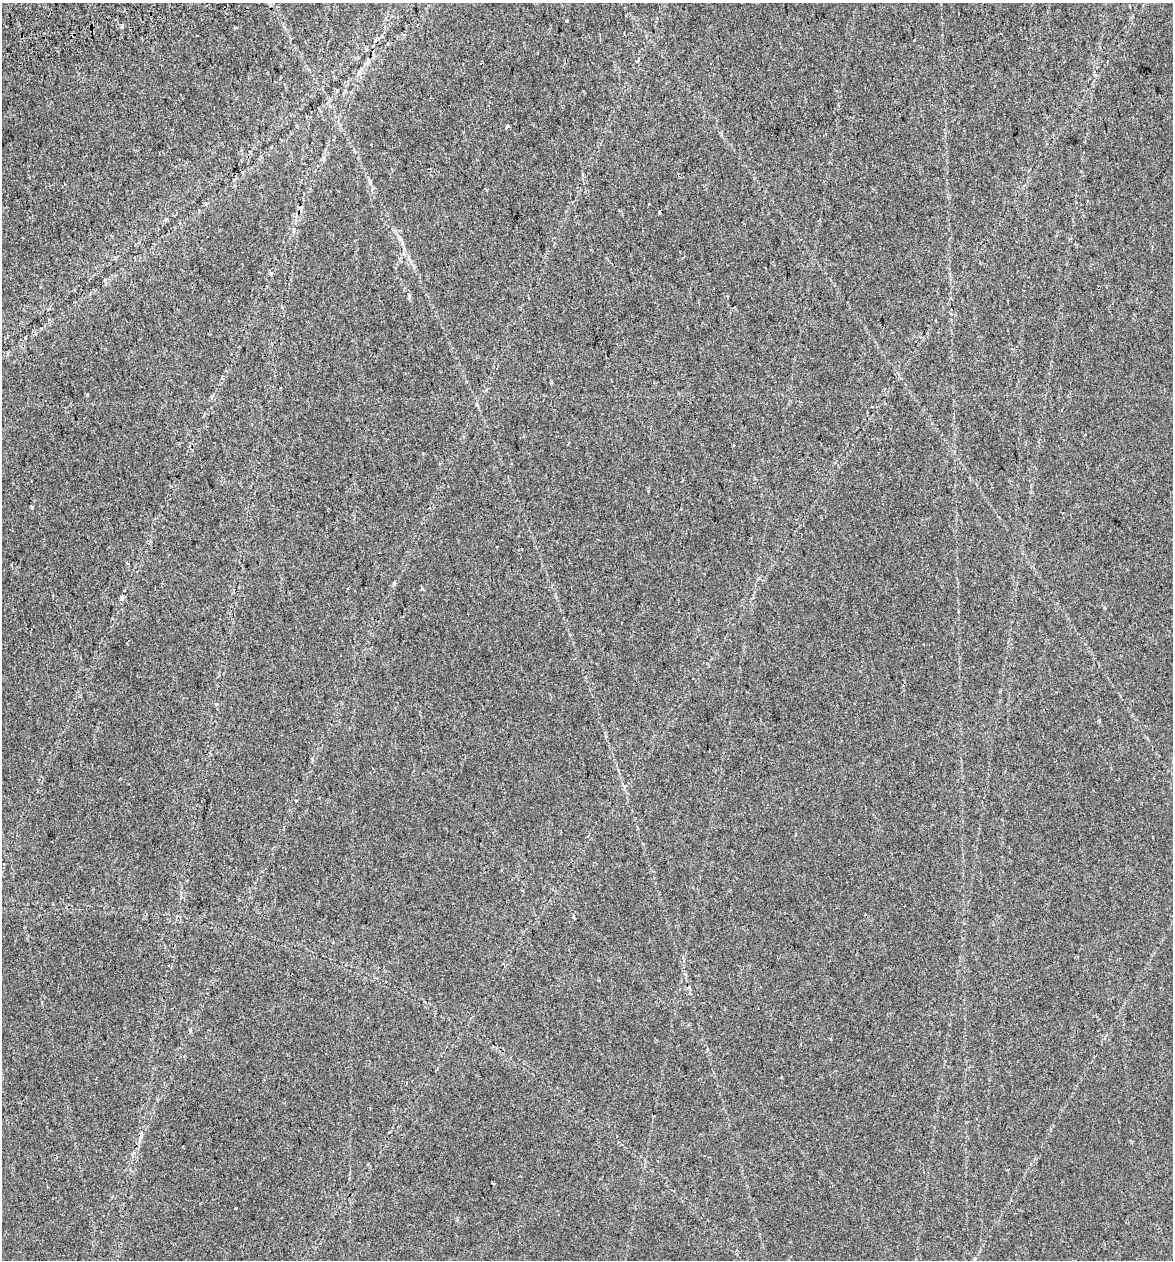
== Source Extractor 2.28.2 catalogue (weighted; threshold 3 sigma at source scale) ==
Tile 11 of 4 x 4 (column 3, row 3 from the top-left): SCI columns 2434-3604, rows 1309-2566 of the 4915 x 5131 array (HDU 1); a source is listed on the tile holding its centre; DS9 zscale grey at full resolution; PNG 1175 x 1262 px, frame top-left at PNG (2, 3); no overlay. Shown black and unused: <1% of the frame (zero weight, under 2 of 3 exposures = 4% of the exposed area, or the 3 px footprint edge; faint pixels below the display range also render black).
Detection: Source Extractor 2.28.2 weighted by HDU 2 'WHT'; one run over the whole footprint, this tile lists its part. Background 0.0156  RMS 0.0048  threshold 0.0217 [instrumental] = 3 sigma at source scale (4.5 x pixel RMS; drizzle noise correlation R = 1.50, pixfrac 1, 0.0396/0.0396 arcsec/px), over >= 5 px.
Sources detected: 23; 4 cosmic-ray / hot-pixel residue — not listed; the other 19 listed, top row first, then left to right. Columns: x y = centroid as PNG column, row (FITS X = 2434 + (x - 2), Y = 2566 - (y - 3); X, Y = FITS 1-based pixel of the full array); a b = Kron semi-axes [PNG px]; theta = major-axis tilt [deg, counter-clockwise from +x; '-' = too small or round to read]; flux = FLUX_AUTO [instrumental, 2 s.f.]
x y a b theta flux
566 21 3 3 - 0.82
417 25 2 2 - 0.46
122 26 4 4 - 0.97
404 35 3 3 - 2.1
368 61 10 6 76 1.5
507 127 4 3 - 7.8
660 212 4 4 - 2.4
409 295 6 4 -72 0.67
88 394 4 2 - 0.46
1061 410 3 2 - 0.27
32 507 4 3 - 0.84
394 583 6 3 72 0.62
422 589 5 4 - 0.56
122 597 9 5 87 1.1
216 704 5 3 - 0.47
522 890 3 2 - 0.42
574 918 4 3 - 0.45
140 1139 15 4 71 1.8
236 1208 3 3 - 1.3
Overlapping masked pixels (flux is a lower limit): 1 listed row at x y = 660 212